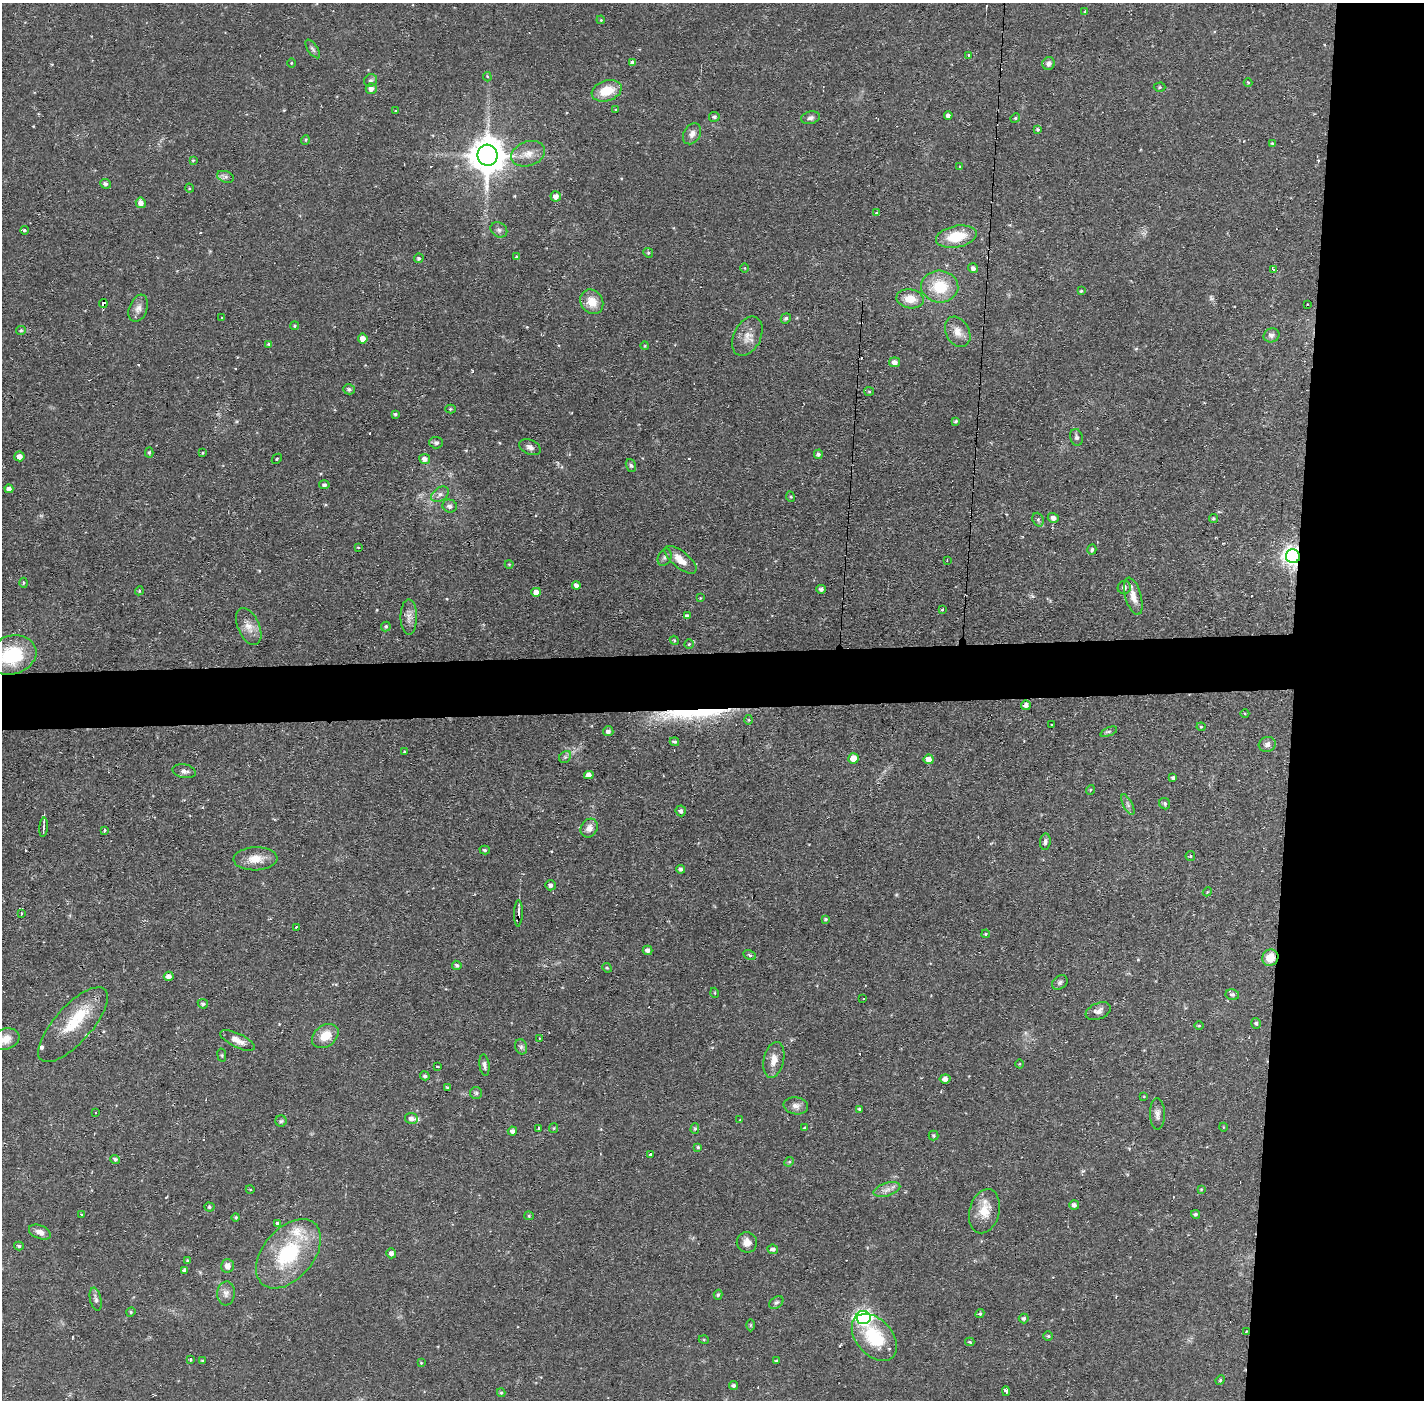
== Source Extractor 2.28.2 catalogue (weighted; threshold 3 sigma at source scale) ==
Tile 6 of 3 x 3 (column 3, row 2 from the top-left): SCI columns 2846-4267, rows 1451-2848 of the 4267 x 4299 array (HDU 1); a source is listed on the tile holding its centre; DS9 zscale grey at full resolution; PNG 1426 x 1402 px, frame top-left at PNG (2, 3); each listed source drawn as its Kron ellipse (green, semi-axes under 4 px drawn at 4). Shown black and unused: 13% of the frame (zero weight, under 2 of 3 exposures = <1% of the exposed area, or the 3 px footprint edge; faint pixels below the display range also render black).
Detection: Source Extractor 2.28.2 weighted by HDU 2 'WHT'; one run over the whole footprint, this tile lists its part. Background 0.0567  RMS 0.0058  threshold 0.0261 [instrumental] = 3 sigma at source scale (4.5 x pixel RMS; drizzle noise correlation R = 1.50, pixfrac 1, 0.05/0.05 arcsec/px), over >= 5 px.
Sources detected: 253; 15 cosmic-ray / hot-pixel residue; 1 long thin detection or spike segment (spike, bleed or trail) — neither listed nor drawn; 6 inside a brighter listed object's ellipse — not listed separately; the other 231 listed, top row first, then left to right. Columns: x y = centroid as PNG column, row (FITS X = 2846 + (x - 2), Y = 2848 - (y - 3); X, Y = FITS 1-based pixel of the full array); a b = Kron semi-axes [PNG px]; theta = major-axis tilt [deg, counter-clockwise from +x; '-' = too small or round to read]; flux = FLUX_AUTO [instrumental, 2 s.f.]
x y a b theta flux
1085 11 4 3 - 2.5
601 20 4 3 - 0.48
313 49 11 5 -56 1.4
968 55 3 3 - 0.73
291 63 5 3 - 0.52
633 63 4 4 - 2
1049 63 6 6 - 2.1
487 77 5 4 - 0.93
371 80 7 6 - 1.4
1248 83 4 4 - 0.69
1160 87 6 4 2 0.97
371 88 5 5 - 3.1
607 91 15 10 18 13
616 110 4 3 - 0.56
395 111 3 2 - 0.36
948 116 4 4 - 1.7
714 117 5 5 - 0.97
810 118 9 6 12 1.9
1015 118 5 4 - 0.76
1038 129 4 4 - 0.97
692 134 11 8 57 3
305 140 5 3 - 0.6
1272 144 4 4 - 0.9
528 154 17 12 20 6.9
488 155 10 10 - 1400
193 160 3 3 - 0.6
960 167 3 2 - 0.85
225 177 9 5 -19 1.8
105 184 5 5 - 1.8
189 188 5 3 - 0.53
556 196 5 5 - 4.1
141 203 5 5 - 3.3
877 213 4 3 - 8.1
24 230 4 3 - 0.91
499 230 9 7 -32 1.8
956 237 21 10 11 16
648 253 5 4 - 0.83
516 257 3 3 - 1.3
419 258 5 4 - 1
745 268 4 3 - 0.41
973 268 5 4 - 1.7
1274 269 3 3 - 49
940 287 18 16 -4 19
1081 291 4 4 - 0.76
910 299 14 9 -9 8.3
592 302 13 11 -56 8.4
103 304 4 3 - 4.2
1307 304 3 2 - 0.6
138 308 14 9 70 3.8
222 318 2 2 - 0.62
786 318 5 4 - 1.2
295 326 4 4 - 0.77
21 330 5 4 - 1
958 332 16 11 -62 5.7
1271 335 8 7 - 2
747 336 21 13 63 7
363 339 5 5 - 3.7
269 344 4 3 - 0.97
645 346 4 3 - 0.44
895 362 5 5 - 3.2
349 389 6 5 - 1.4
869 391 5 4 - 0.69
450 409 5 4 - 0.73
395 414 4 3 - 0.78
956 421 4 3 - 0.8
1076 437 8 6 -75 1.6
436 443 7 6 - 1.4
530 447 11 7 -24 2.5
149 452 5 4 - 0.83
203 453 4 3 - 0.55
818 454 5 4 - 1.5
19 456 5 5 - 3.7
277 459 6 2 45 0.44
425 459 5 5 - 2.8
631 466 7 5 -73 1.1
324 485 5 4 - 1.5
9 489 4 4 - 2.4
440 494 9 6 37 2.3
791 497 5 3 - 0.61
450 506 7 6 - 2.4
1053 518 5 4 - 3.2
1213 518 4 4 - 0.91
1038 520 7 5 -69 1.2
358 547 4 3 - 0.56
1092 549 5 4 - 1
1293 556 7 7 - 280
665 557 9 6 64 1.6
680 560 19 8 -39 7.9
947 560 3 2 - 0.61
509 564 4 4 - 0.62
23 583 5 3 - 0.7
576 585 4 4 - 2.2
1124 587 6 6 - 2.4
821 589 4 4 - 1.6
139 591 5 3 - 0.58
536 592 5 4 - 4.1
1133 596 19 8 -74 5.7
700 598 4 3 - 0.4
942 610 3 3 - 1.4
687 616 4 4 - 2.1
409 617 18 8 -90 4.2
249 627 19 10 -65 5.9
386 627 5 4 - 1.1
674 640 5 3 - 0.58
689 644 5 4 - 0.73
12 655 25 19 16 34
1026 705 5 4 - 2.5
1245 714 4 3 - 0.5
749 720 5 3 - 0.57
1052 725 3 3 - 1.2
1201 727 4 4 - 0.7
608 731 5 5 - 2.1
1109 732 9 3 21 0.93
674 742 5 4 - 1.1
1267 744 9 7 15 2.5
404 752 3 3 - 0.63
565 757 7 5 45 1.2
853 758 5 5 - 6.6
929 759 5 5 - 5.3
184 771 11 6 -12 2.4
589 775 5 4 - 3.1
1173 778 4 3 - 1.2
1090 790 5 3 - 0.53
1128 804 11 4 -63 1.6
1165 804 6 5 - 1.1
681 811 5 5 - 1.7
44 827 9 4 85 1.2
589 828 10 8 59 3.8
104 830 3 3 - 1
1045 842 8 5 84 1.5
485 850 5 4 - 0.75
1190 856 5 4 - 0.7
255 859 22 11 2 8.7
681 869 4 4 - 1.3
550 885 5 5 - 1.7
1207 892 4 3 - 0.52
518 913 13 3 88 2.1
21 914 3 2 - 1.1
825 919 4 3 - 0.79
296 927 3 3 - 1
986 934 4 3 - 0.7
647 950 5 4 - 2.6
750 955 6 4 -28 1.1
1270 958 8 7 - 9.3
457 965 5 4 - 1.3
607 968 5 4 - 0.62
169 976 5 4 - 3
1060 982 8 6 38 1.5
715 993 5 3 - 0.49
1232 995 7 5 -11 1.6
863 999 2 2 - 0.43
203 1004 5 4 - 1.2
1098 1011 13 8 22 3.2
1256 1023 5 5 - 1.1
73 1025 47 18 48 23
1199 1026 5 3 - 0.59
325 1036 14 10 37 9.5
539 1038 3 2 - 0.54
6 1039 14 10 17 6.5
237 1040 19 7 -26 5
521 1047 8 6 -70 1.5
222 1055 7 3 -82 0.69
774 1060 18 10 78 5.7
1020 1064 4 3 - 0.48
484 1065 11 5 -83 1.8
437 1067 3 2 - 1.1
425 1076 5 4 - 1.3
945 1079 5 4 - 3.2
448 1088 4 3 - 1.1
476 1093 6 6 - 1.2
1144 1097 4 3 - 0.48
796 1106 12 8 -10 3
859 1109 4 4 - 0.76
95 1112 2 2 - 0.59
1157 1114 15 7 -89 3
411 1118 6 5 - 2.2
740 1120 3 3 - 0.67
281 1121 5 5 - 1
804 1127 3 3 - 0.61
1223 1127 4 3 - 0.41
538 1128 3 3 - 1.6
554 1128 5 4 - 0.71
695 1129 5 4 - 0.8
512 1131 4 4 - 2
934 1136 5 5 - 0.94
698 1147 4 4 - 0.89
650 1155 4 4 - 2.2
115 1159 5 4 - 1.1
789 1162 5 4 - 0.77
250 1189 4 3 - 0.42
887 1189 14 6 18 3.3
1201 1189 4 3 - 0.54
1074 1205 5 5 - 2
209 1207 5 4 - 0.91
984 1211 22 15 76 11
1195 1214 4 4 - 1.1
81 1215 3 3 - 0.96
529 1216 5 4 - 0.74
236 1217 4 4 - 0.68
277 1224 4 4 - 3.1
40 1232 11 6 -23 3.5
747 1242 10 10 - 4.1
19 1246 5 4 - 0.97
773 1249 5 4 - 1.7
391 1253 5 4 - 2.4
288 1254 40 25 50 48
188 1261 4 4 - 0.99
228 1266 7 6 - 3.4
184 1270 4 4 - 1.4
226 1293 12 9 84 3.3
718 1295 5 4 - 1
96 1299 11 5 -78 2
776 1302 8 5 38 1.2
131 1312 5 4 - 0.78
980 1314 5 4 - 0.81
863 1318 7 6 - 170
1024 1318 5 5 - 1.3
750 1325 6 4 90 0.65
1246 1331 3 3 - 0.52
1048 1336 5 4 - 0.84
874 1337 27 18 -48 28
704 1340 5 3 - 0.51
970 1342 5 3 - 0.8
190 1359 3 3 - 4.4
203 1361 4 3 - 0.95
777 1361 4 3 - 0.82
421 1363 4 3 - 0.47
1220 1380 5 4 - 0.66
733 1386 4 4 - 1.4
1006 1391 5 3 - 5.3
501 1393 4 4 - 0.73
Overlapping masked pixels (flux is a lower limit): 4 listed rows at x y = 103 304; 1293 556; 518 913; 1270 958
Isophote crosses this tile's border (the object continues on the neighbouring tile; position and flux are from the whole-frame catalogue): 2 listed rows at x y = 12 655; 6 1039